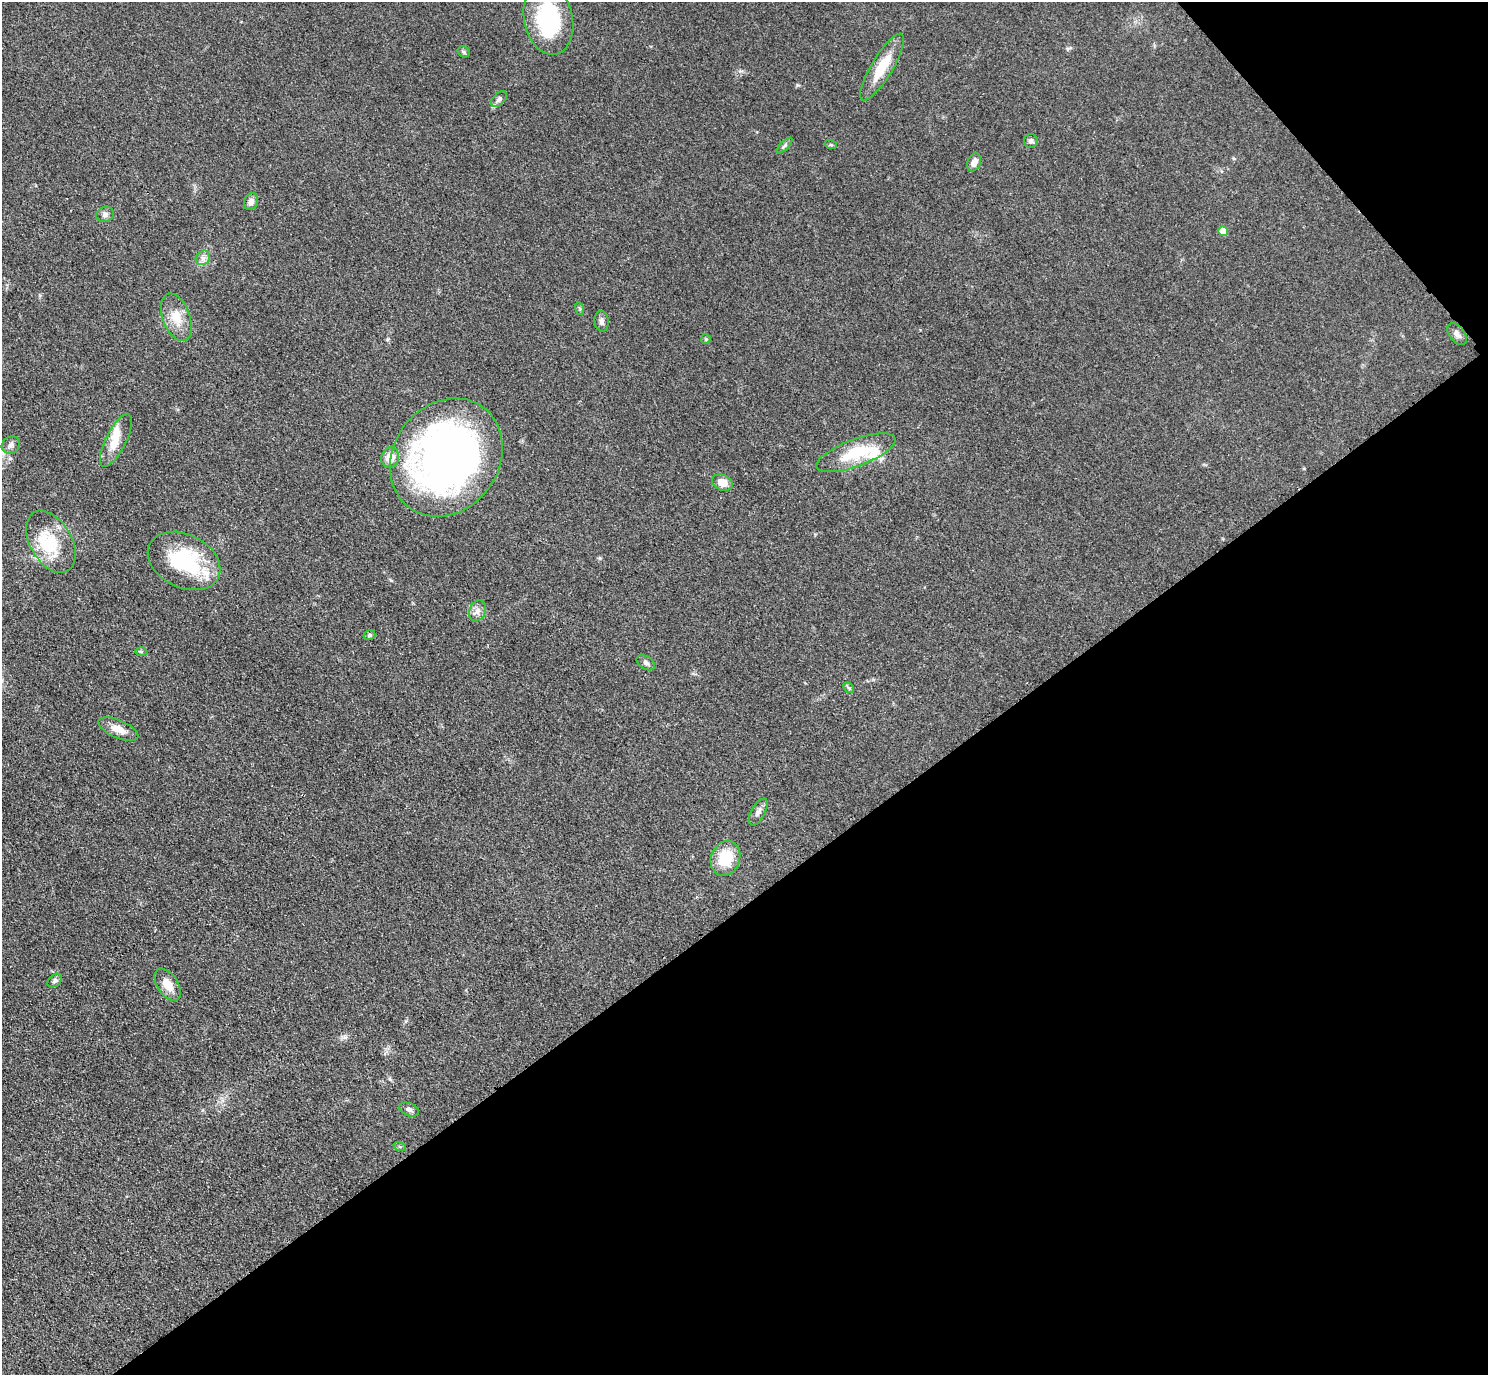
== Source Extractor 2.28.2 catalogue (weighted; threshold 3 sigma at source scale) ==
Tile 12 of 4 x 4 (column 4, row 3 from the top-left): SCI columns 4477-5962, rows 1686-3058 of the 5979 x 5976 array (HDU 1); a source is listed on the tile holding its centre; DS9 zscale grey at full resolution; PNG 1490 x 1377 px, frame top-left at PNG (2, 2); each listed source drawn as its Kron ellipse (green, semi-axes under 4 px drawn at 4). Shown black and unused: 37% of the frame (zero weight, under 3 of 4 exposures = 2% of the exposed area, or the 3 px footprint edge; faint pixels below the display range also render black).
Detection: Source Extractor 2.28.2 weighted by HDU 2 'WHT'; one run over the whole footprint, this tile lists its part. Background 0.0454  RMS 0.006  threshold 0.0271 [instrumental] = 3 sigma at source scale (4.5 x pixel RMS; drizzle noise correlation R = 1.50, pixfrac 1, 0.05/0.05 arcsec/px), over >= 5 px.
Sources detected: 43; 2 inside a brighter object's white glare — neither listed nor drawn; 4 inside a brighter listed object's ellipse — not listed separately; the other 37 listed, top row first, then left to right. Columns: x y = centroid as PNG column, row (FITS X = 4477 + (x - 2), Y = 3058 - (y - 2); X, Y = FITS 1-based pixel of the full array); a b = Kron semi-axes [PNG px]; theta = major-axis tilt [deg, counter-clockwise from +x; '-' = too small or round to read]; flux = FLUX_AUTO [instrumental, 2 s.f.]
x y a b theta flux
548 18 37 24 -79 50
464 52 6 5 - 1
882 67 38 10 59 18
499 99 10 6 44 1.8
1031 141 7 7 - 1.6
785 145 10 4 45 1.4
831 145 6 4 -19 0.76
974 162 9 6 68 4.1
251 202 8 7 - 3
105 214 9 7 19 2.1
1223 231 5 5 - 9
203 258 8 6 46 2.2
580 309 6 4 -72 0.83
176 317 25 13 -69 11
602 321 10 7 -85 2.2
1457 334 13 7 -51 3.2
706 339 5 5 - 0.66
116 440 29 10 63 10
11 445 9 8 - 2.4
856 453 42 13 20 26
390 457 10 9 - 8.1
446 458 62 52 54 330
722 483 10 7 -21 6.5
51 542 34 21 -60 26
184 561 38 26 -26 47
478 611 11 8 67 3.4
369 635 6 4 16 1.1
141 652 6 4 -2 0.7
646 663 10 6 -34 1.9
849 688 6 4 -45 0.84
118 729 21 9 -23 7.1
758 812 15 7 61 2.9
725 858 18 14 68 18
55 981 8 5 40 1.5
168 985 18 10 -57 7.6
409 1110 10 6 -22 2
400 1147 6 4 -19 0.89
Isophote crosses this tile's border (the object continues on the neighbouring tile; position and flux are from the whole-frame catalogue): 1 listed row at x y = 548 18
Unlisted compact peaks at least as high as the median listed source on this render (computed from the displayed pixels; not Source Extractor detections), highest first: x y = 797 85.